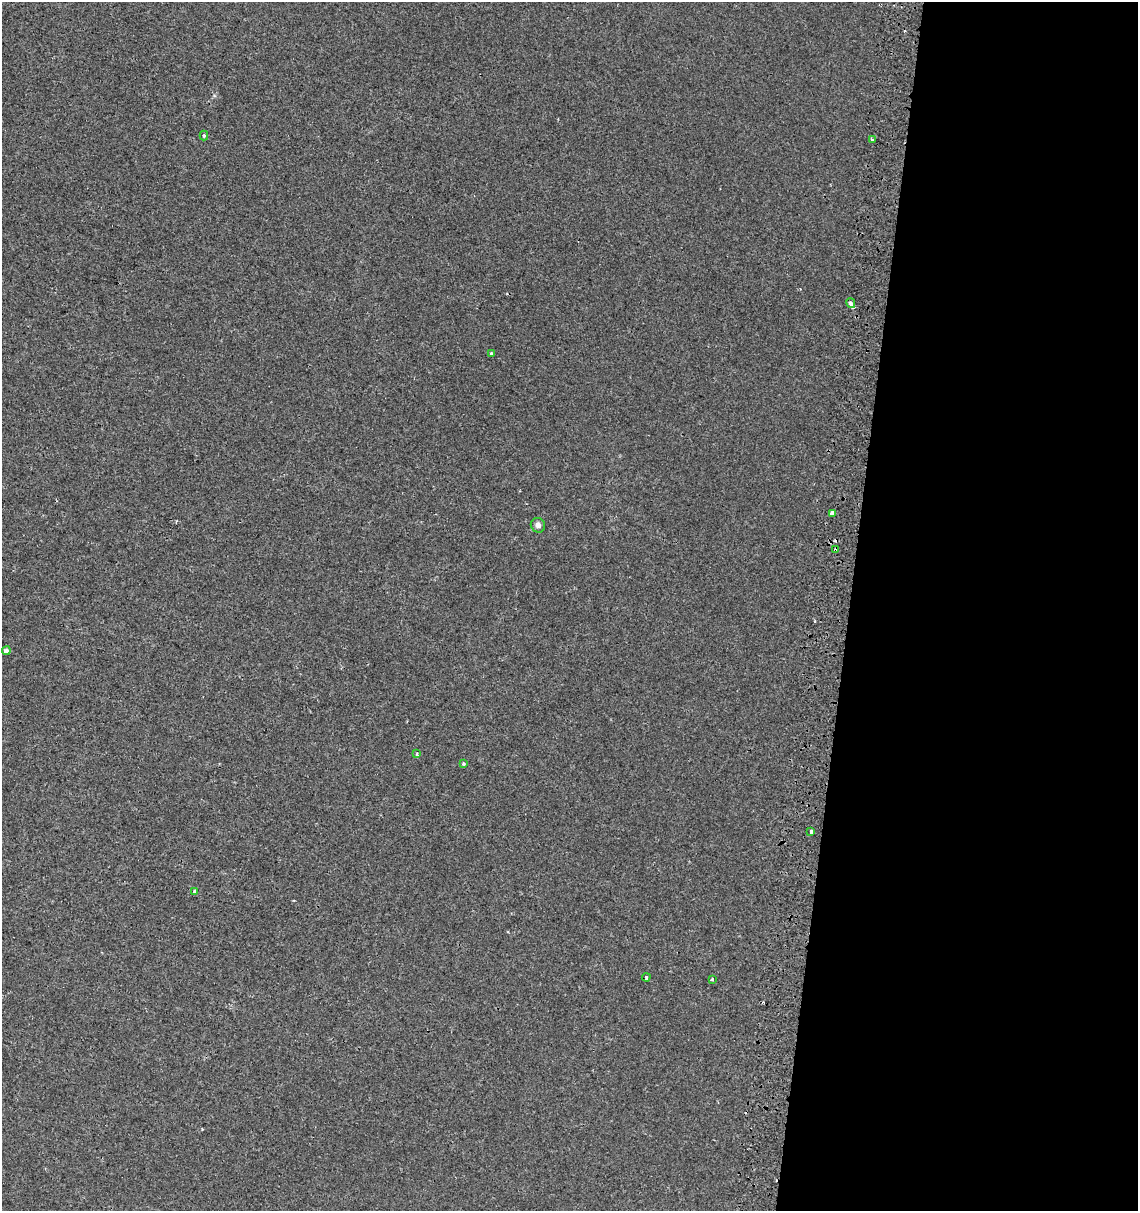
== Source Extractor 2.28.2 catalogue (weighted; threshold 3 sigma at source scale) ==
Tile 12 of 4 x 4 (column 4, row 3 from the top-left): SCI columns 3734-4869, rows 1216-2424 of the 5136 x 4857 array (HDU 1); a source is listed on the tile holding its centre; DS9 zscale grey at full resolution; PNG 1140 x 1213 px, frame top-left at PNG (2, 2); each listed source drawn as its Kron ellipse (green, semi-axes under 4 px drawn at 4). Shown black and unused: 25% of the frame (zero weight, under 2 of 3 exposures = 2% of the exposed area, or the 3 px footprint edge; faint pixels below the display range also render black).
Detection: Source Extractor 2.28.2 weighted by HDU 2 'WHT'; one run over the whole footprint, this tile lists its part. Background 9.81e-04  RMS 0.0028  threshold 0.0124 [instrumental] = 3 sigma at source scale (4.5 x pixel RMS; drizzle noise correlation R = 1.50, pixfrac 1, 0.0396/0.0396 arcsec/px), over >= 5 px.
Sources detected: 17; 3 cosmic-ray / hot-pixel residue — neither listed nor drawn; the other 14 listed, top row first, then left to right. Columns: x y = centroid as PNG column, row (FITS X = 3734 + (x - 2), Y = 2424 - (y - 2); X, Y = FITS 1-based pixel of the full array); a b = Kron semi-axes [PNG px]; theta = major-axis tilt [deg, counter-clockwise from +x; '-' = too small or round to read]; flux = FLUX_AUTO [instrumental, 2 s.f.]
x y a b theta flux
204 136 5 4 - 0.35
872 139 3 3 - 0.91
851 303 5 3 - 15
491 353 3 3 - 1.1
832 513 3 3 - 2.3
538 525 7 7 - 0.99
835 550 4 3 - 1.9
6 651 4 4 - 1.7
417 754 4 3 - 0.58
463 763 3 3 - 0.45
811 831 4 3 - 0.68
195 892 3 3 - 5.7
646 977 4 3 - 0.59
712 979 3 3 - 0.57
Overlapping masked pixels (flux is a lower limit): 1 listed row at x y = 835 550